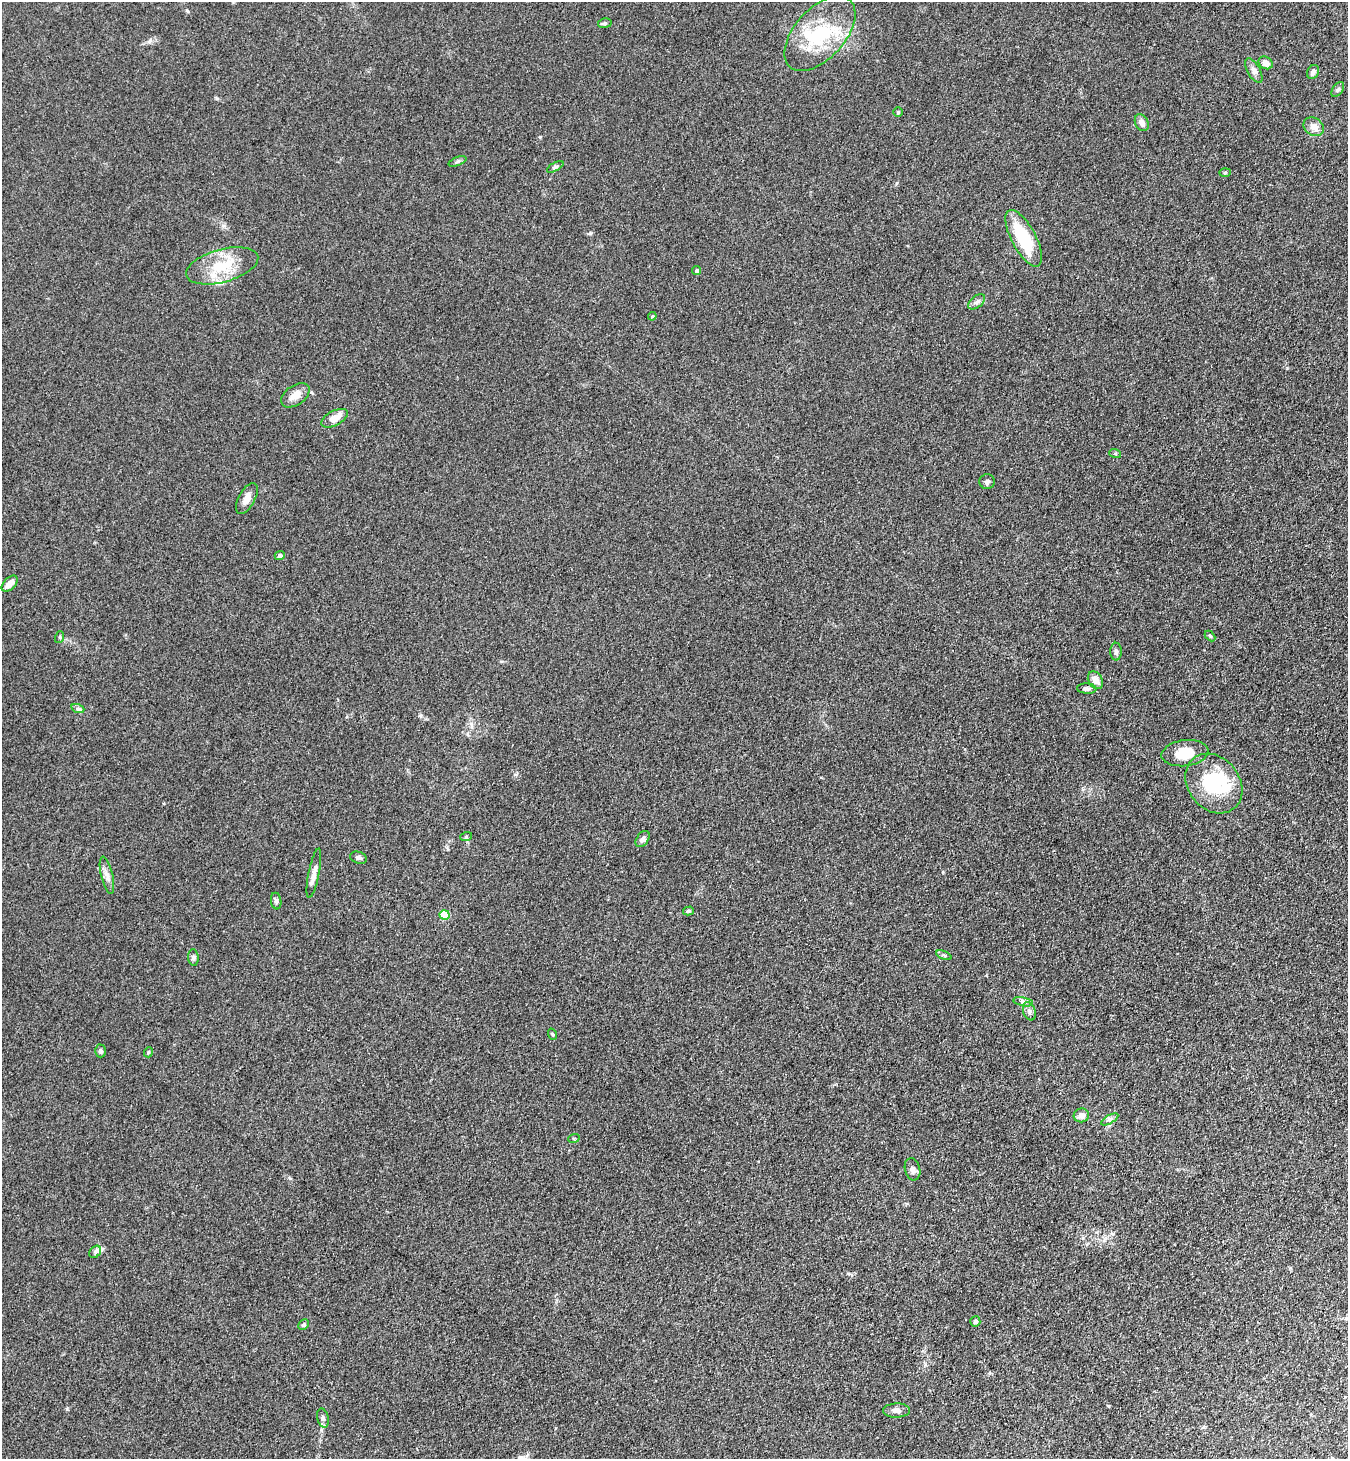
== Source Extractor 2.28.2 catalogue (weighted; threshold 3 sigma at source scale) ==
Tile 6 of 4 x 4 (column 2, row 2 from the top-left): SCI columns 1547-2892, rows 2950-4406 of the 5924 x 5902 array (HDU 1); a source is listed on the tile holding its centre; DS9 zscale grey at full resolution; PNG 1350 x 1461 px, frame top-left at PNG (2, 2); each listed source drawn as its Kron ellipse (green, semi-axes under 4 px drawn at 4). Shown black and unused: <1% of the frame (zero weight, under 3 of 4 exposures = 5% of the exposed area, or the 3 px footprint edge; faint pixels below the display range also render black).
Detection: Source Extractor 2.28.2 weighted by HDU 2 'WHT'; one run over the whole footprint, this tile lists its part. Background 0.18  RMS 0.0084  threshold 0.038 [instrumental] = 3 sigma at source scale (4.5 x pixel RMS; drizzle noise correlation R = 1.50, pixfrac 1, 0.05/0.05 arcsec/px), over >= 5 px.
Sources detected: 60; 2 inside a brighter object's white glare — neither listed nor drawn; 2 inside a brighter listed object's ellipse — not listed separately; the other 56 listed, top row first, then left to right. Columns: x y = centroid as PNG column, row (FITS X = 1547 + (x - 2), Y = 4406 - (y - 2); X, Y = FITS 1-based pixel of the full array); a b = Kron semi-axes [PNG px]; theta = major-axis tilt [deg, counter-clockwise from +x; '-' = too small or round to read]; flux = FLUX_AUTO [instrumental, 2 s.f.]
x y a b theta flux
605 23 7 5 11 1.3
820 34 45 25 48 57
1266 63 7 6 - 6.4
1254 71 13 6 -61 3.8
1313 72 7 5 61 2.9
1338 90 8 5 53 1.7
898 112 5 5 - 0.97
1142 123 9 6 -63 4.1
1314 127 11 8 -33 7.6
457 161 9 3 21 1.4
555 167 9 3 30 1.5
1225 172 5 3 - 0.99
1024 238 31 12 -62 43
222 266 37 16 15 31
697 270 4 4 - 1.7
977 302 10 5 38 2.6
652 316 4 4 - 0.94
295 395 16 9 34 8.3
335 418 14 7 27 10
1115 453 6 4 -19 0.9
987 482 7 7 - 2.3
247 499 17 8 62 6.7
280 555 5 4 - 2.5
10 584 10 5 45 5.7
1210 636 6 4 -45 1.1
60 637 6 4 72 0.98
1116 652 9 5 -89 2.1
1095 680 9 7 -59 6.2
1087 689 10 5 -3 2.5
78 709 7 4 -19 1.6
1185 753 23 13 7 19
1214 783 32 25 -51 52
466 837 6 4 19 0.99
643 839 9 6 56 3.6
358 858 8 5 -16 2.2
314 873 25 5 79 5.6
107 875 19 6 -77 4.9
276 901 8 5 -83 2
688 911 5 4 - 1.4
445 915 5 5 - 28
944 955 8 4 -23 1.6
193 957 8 5 -84 1.8
1023 1002 10 3 -11 1.8
1029 1011 9 6 -72 2.8
552 1034 6 3 -71 0.89
101 1051 6 5 - 2
149 1052 5 3 - 0.8
1081 1115 8 7 - 4.7
1110 1119 10 4 29 2.4
574 1138 6 3 18 1
912 1169 11 7 -75 4
95 1252 7 5 47 2.1
975 1322 5 5 - 1.6
304 1325 6 5 - 1.3
896 1410 13 7 1 4.1
323 1418 10 5 -76 2.3
Unlisted compact peaks at least as high as the median listed source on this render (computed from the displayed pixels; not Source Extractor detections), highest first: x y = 540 137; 67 1409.